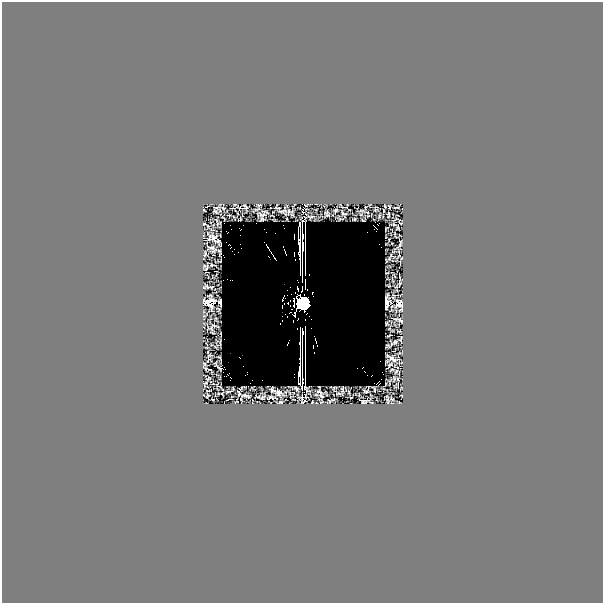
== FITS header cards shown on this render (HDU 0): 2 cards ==
NAXIS1  =                  601
NAXIS2  =                  601

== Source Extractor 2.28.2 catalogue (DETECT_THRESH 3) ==
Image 601 x 601 px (HDU 0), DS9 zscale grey, 1 PNG px = 1 image px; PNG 605 x 605 px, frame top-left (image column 1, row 601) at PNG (2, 2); no overlay
Background 0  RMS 5.1e-15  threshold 1.54e-14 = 3 sigma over >= 5 px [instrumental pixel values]
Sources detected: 12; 4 with non-positive FLUX_AUTO (blend fragments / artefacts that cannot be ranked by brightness) are not listed; the other 8 listed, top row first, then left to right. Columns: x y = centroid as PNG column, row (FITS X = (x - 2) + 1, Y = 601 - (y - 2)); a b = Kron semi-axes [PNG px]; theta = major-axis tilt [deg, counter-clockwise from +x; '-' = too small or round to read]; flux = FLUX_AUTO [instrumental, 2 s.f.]
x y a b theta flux
302 244 38 2 -90 1.4e-07
302 266 7 2 90 5.1e-08
302 289 4 2 - 6.7e-08
303 303 5 5 - 2.2e+01
294 314 4 2 - 3.4e-08
302 342 13 2 90 5.6e-08
302 353 9 2 90 2.8e-08
302 371 26 2 90 4.1e-08
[4 non-positive-flux detections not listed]